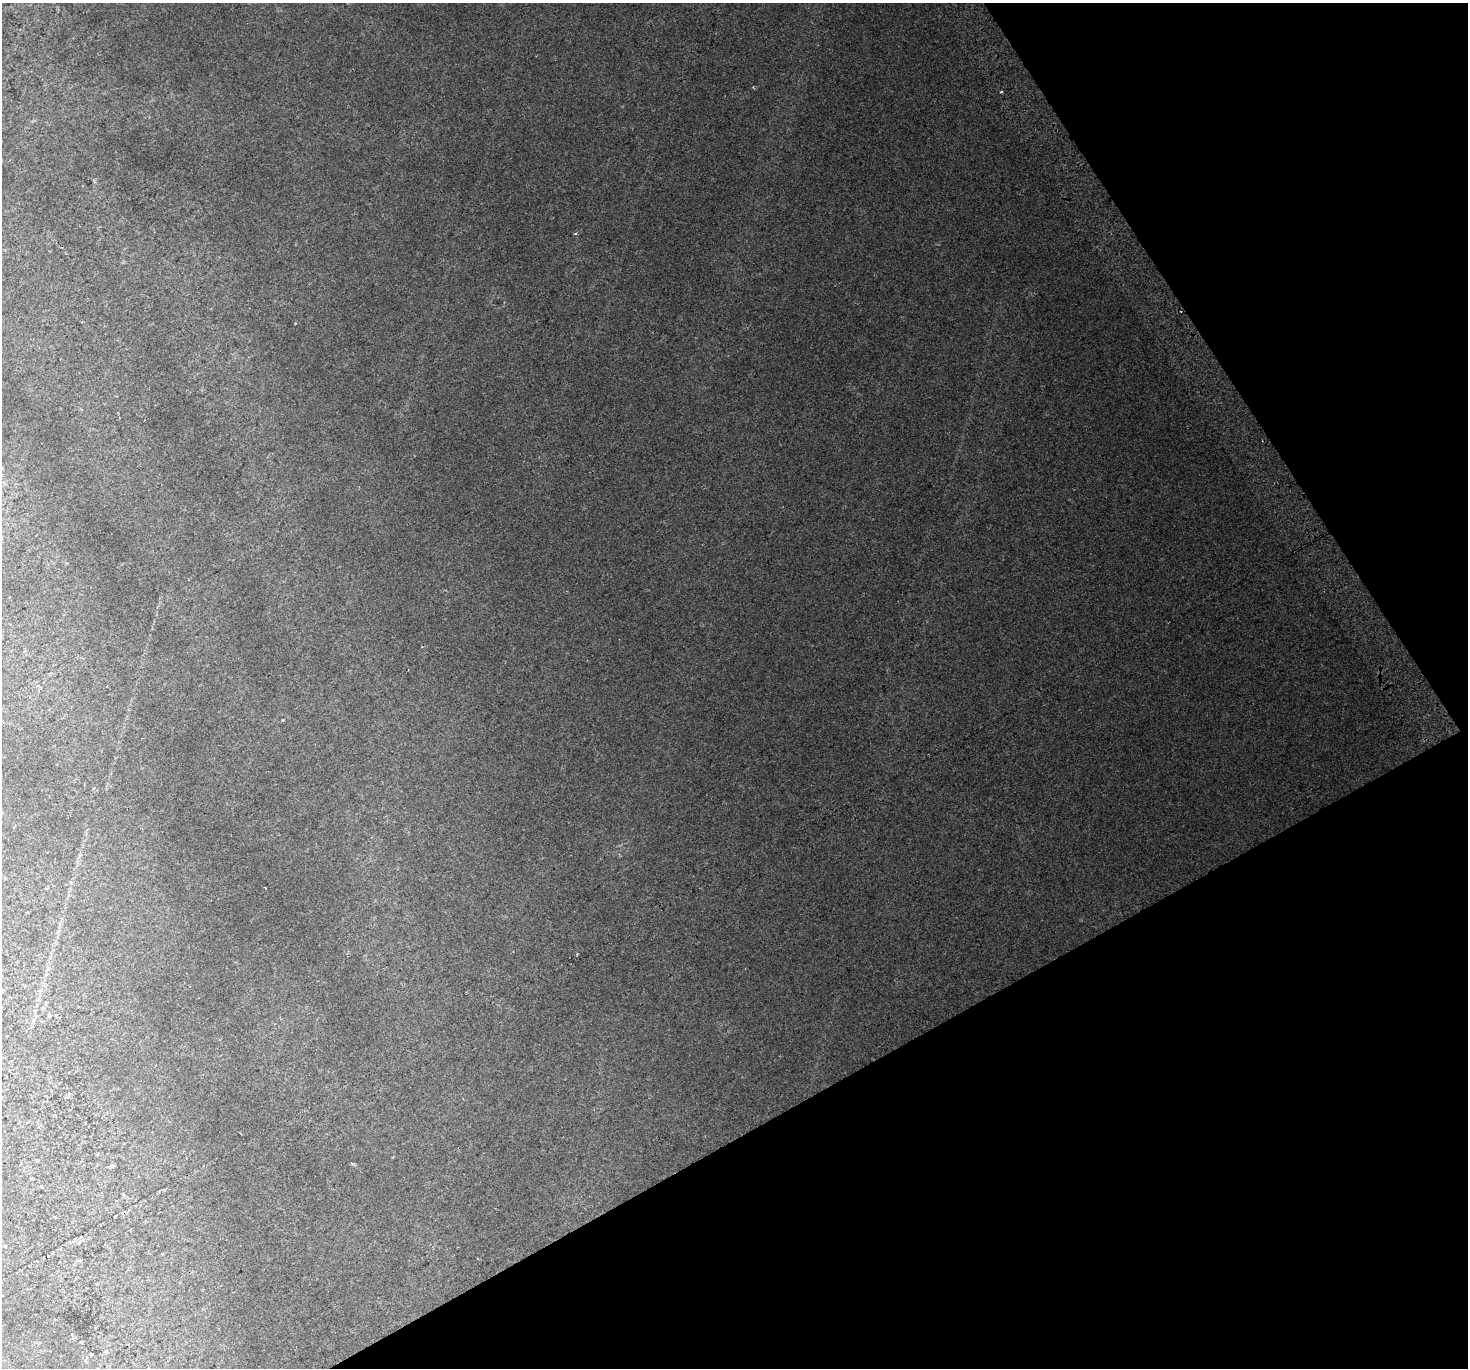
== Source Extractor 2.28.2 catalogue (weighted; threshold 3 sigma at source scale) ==
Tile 12 of 4 x 4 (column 4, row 3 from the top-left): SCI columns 4441-5906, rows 1582-2947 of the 5943 x 5816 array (HDU 1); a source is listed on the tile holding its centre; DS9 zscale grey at full resolution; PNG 1470 x 1370 px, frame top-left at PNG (2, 3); no overlay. Shown black and unused: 27% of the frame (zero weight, under 2 of 3 exposures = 8% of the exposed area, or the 3 px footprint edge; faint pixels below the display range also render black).
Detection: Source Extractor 2.28.2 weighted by HDU 2 'WHT'; one run over the whole footprint, this tile lists its part. Background 0.0815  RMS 0.013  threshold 0.0589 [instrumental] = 3 sigma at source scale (4.5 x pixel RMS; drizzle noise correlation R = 1.50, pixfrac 1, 0.0396/0.0396 arcsec/px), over >= 5 px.
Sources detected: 4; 2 cosmic-ray / hot-pixel residue — not listed; the other 2 listed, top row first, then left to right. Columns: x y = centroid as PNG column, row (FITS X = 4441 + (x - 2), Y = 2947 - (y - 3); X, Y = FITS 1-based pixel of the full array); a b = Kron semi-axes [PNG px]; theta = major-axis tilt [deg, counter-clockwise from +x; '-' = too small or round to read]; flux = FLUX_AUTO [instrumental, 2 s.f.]
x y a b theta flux
265 888 3 2 - 1.7
577 954 2 2 - 1.1